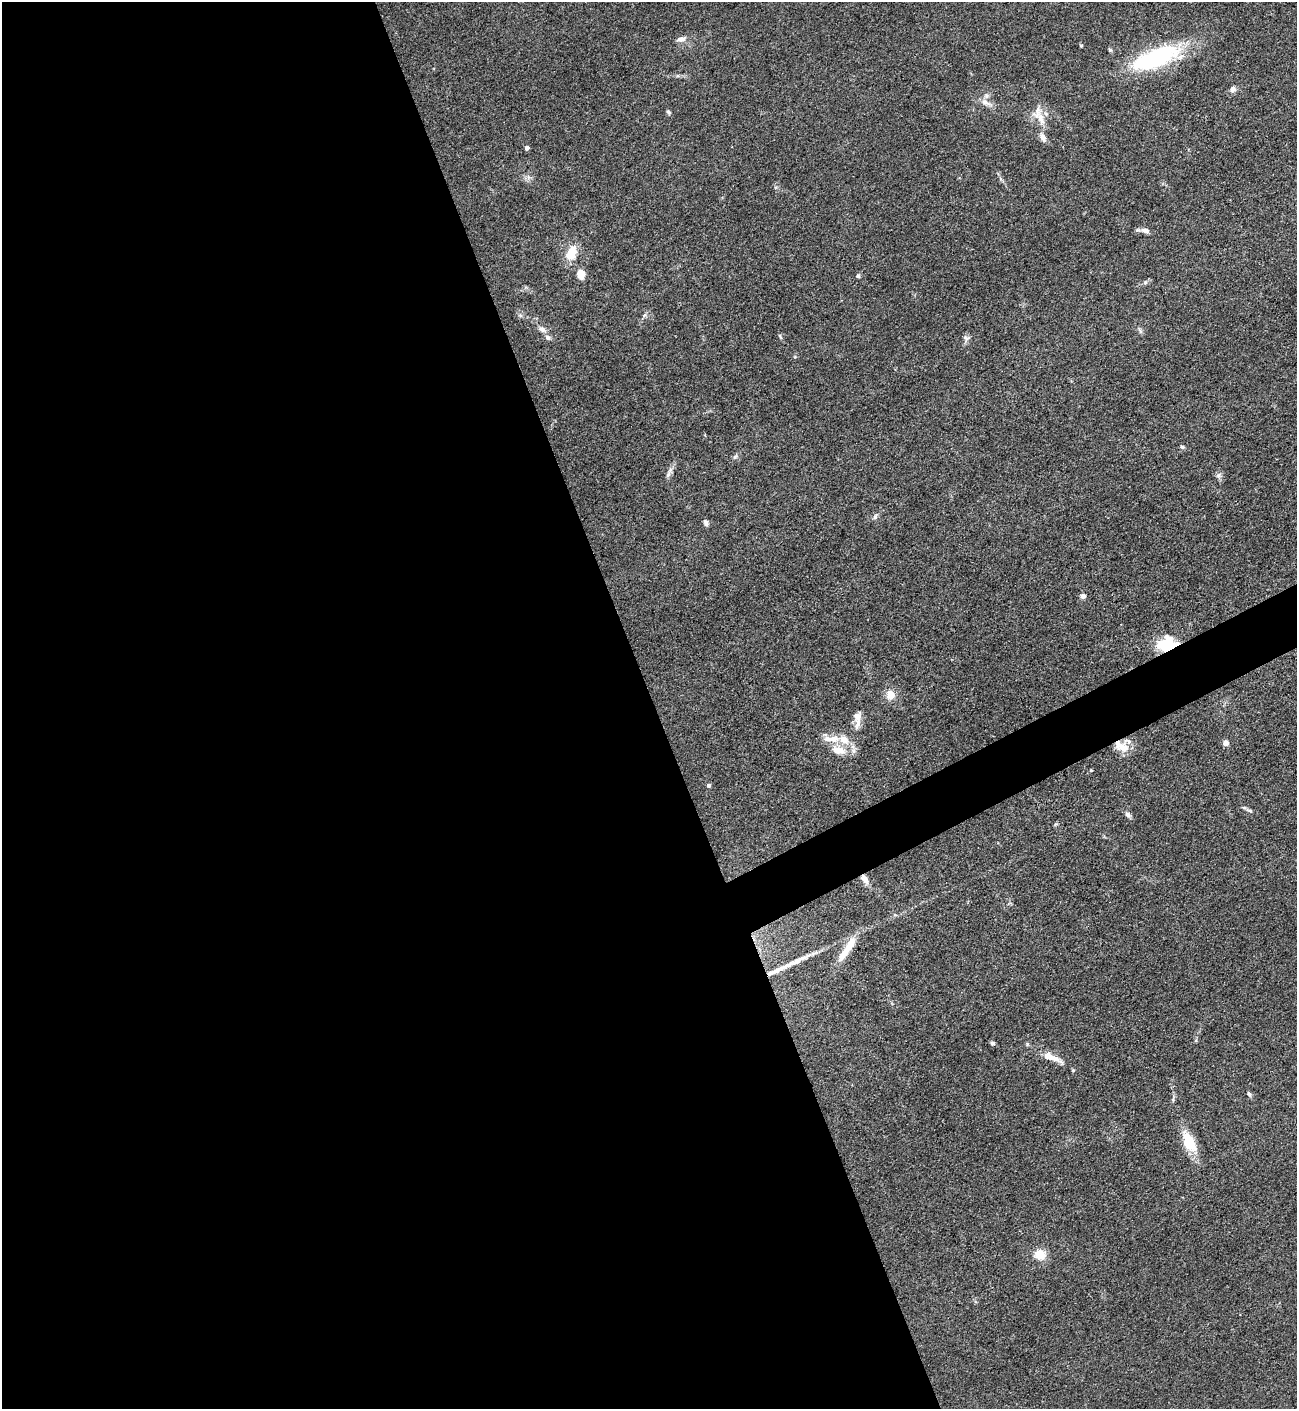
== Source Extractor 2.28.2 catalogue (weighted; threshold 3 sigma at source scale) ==
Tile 9 of 4 x 4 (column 1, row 3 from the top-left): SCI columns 286-1580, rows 1409-2815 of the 5618 x 5630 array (HDU 1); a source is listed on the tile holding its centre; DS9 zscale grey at full resolution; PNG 1299 x 1411 px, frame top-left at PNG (2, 2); no overlay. Shown black and unused: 52% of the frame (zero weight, under 3 of 4 exposures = <1% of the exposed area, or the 3 px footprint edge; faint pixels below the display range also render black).
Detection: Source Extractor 2.28.2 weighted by HDU 2 'WHT'; one run over the whole footprint, this tile lists its part. Background 0.0649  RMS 0.0058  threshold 0.0261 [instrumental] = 3 sigma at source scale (4.5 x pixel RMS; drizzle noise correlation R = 1.50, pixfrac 1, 0.05/0.05 arcsec/px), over >= 5 px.
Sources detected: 55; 8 inside a brighter listed object's ellipse — not listed separately; the other 47 listed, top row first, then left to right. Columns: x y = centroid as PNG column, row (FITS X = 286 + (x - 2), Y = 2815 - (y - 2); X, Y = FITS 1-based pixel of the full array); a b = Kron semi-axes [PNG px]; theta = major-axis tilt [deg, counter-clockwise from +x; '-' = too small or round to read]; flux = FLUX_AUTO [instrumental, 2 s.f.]
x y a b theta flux
681 39 11 6 15 3.1
1081 46 4 4 - 0.57
1155 58 56 20 23 70
1233 89 8 6 51 2.8
985 102 20 7 -26 4.3
669 112 7 5 -41 0.97
1041 119 28 11 -73 9.7
527 148 4 4 - 1.9
528 177 7 4 -71 1.5
1145 230 13 7 -11 2.9
571 253 19 12 67 11
581 274 9 8 - 6.3
858 276 5 5 - 1
1145 282 6 4 88 0.85
520 315 7 4 -19 1.1
645 315 7 4 70 1.1
542 329 11 7 -29 2.9
1140 331 10 4 -64 1.3
780 336 9 3 -57 0.91
548 338 9 6 -33 1.9
966 338 9 8 - 2.1
1182 447 6 5 - 1.1
735 457 8 5 61 1.3
668 474 11 6 57 2.2
1219 475 8 7 - 1.8
875 516 10 5 56 1.6
706 522 7 6 - 1.9
1083 596 7 6 - 2.4
1167 644 21 16 15 21
890 694 8 8 - 8.3
857 719 23 9 89 6
830 738 31 11 -10 9.7
1226 743 4 4 - 6.6
1121 746 21 12 -23 9.2
1091 770 4 4 - 0.54
708 785 5 4 - 1.4
1250 810 13 4 -17 1.5
1128 815 10 6 -48 1.9
865 879 14 7 -58 4.2
895 915 6 4 -18 0.79
847 949 42 9 56 14
798 961 45 7 26 11
992 1043 5 5 - 1.2
1049 1056 33 9 -23 9
1249 1094 7 5 -69 1.2
1189 1142 26 12 -64 18
1040 1255 15 13 -13 8.4
Overlapping masked pixels (flux is a lower limit): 3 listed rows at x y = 1167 644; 1121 746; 865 879